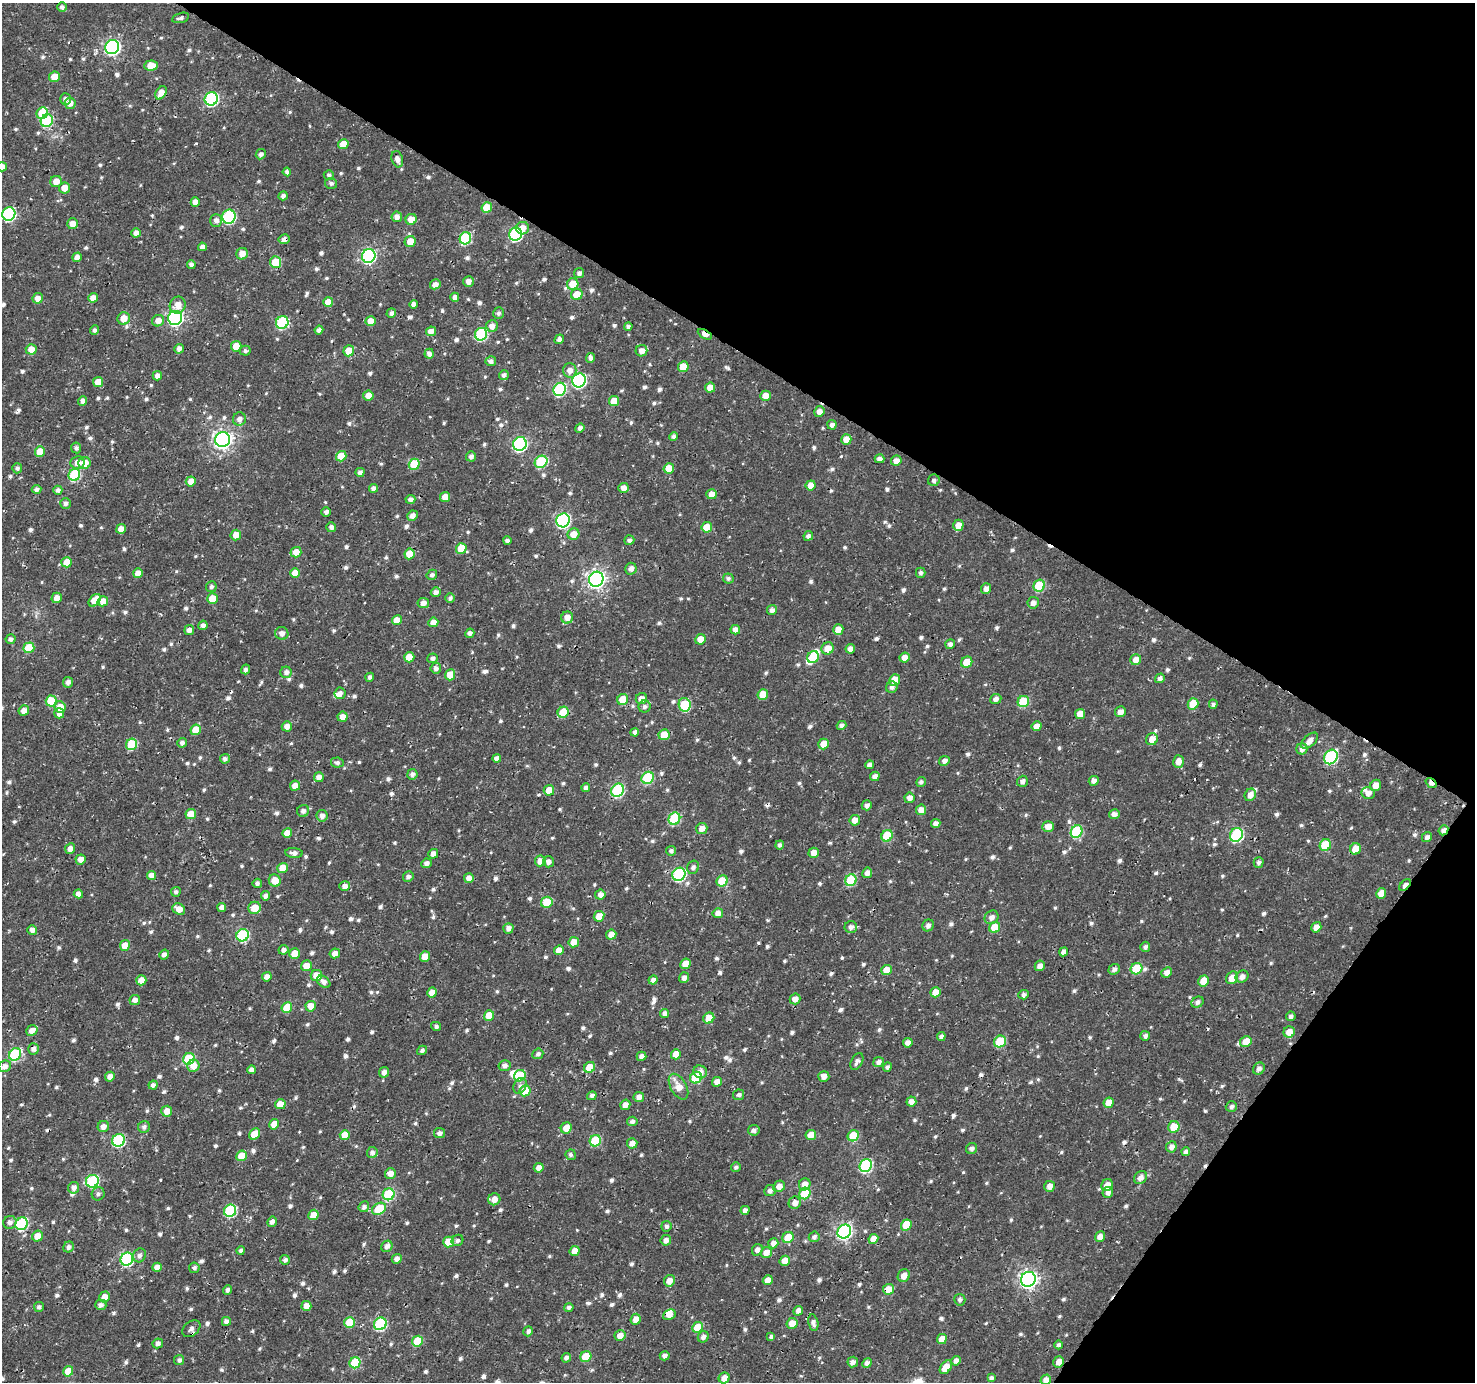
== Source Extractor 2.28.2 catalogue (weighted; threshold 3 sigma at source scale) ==
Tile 8 of 4 x 4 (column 4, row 2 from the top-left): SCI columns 4427-5899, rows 3017-4396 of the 5900 x 5964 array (HDU 1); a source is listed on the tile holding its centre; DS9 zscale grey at full resolution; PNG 1477 x 1384 px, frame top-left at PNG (2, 3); each listed source drawn as its Kron ellipse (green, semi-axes under 4 px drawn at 4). Shown black and unused: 32% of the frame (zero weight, under 3 of 4 exposures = <1% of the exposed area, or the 3 px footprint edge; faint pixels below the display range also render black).
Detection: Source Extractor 2.28.2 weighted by HDU 2 'WHT'; one run over the whole footprint, this tile lists its part. Background 0.00206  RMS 0.0025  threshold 0.0115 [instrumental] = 3 sigma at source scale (4.5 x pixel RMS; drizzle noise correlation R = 1.50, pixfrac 1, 0.0396/0.0396 arcsec/px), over >= 5 px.
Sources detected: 920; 3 inside a brighter object's white glare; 12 cosmic-ray / hot-pixel residue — neither listed nor drawn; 6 inside a brighter listed object's ellipse — not listed separately; of the other 899, all 500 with FLUX_AUTO >= 0.713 (the completeness limit of this list) listed and drawn (399 fainter detections not listed), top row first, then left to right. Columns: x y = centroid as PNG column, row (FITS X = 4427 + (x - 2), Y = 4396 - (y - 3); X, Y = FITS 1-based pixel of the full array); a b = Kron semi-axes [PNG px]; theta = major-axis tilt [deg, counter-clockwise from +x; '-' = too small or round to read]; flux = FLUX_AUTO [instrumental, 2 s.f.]
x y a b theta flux
62 7 5 5 - 0.75
181 18 9 5 15 0.85
112 47 7 7 - 66
151 65 7 5 4 3.3
54 77 5 5 - 3.3
161 93 7 5 57 2.3
66 99 5 5 - 1.2
211 99 7 6 - 38
70 103 6 5 - 2
42 113 6 5 - 8.4
47 121 6 6 - 14
343 144 5 5 - 3.8
261 154 5 5 - 0.95
397 159 8 5 -74 1.6
2 167 5 4 - 1.5
287 172 4 4 - 0.86
329 175 5 5 - 0.76
56 181 6 5 - 2.3
331 183 6 5 - 0.75
65 188 5 5 - 2.6
283 196 5 4 - 0.89
195 202 4 4 - 1.5
487 207 5 5 - 4.8
9 214 7 6 - 35
229 217 7 6 - 30
397 217 5 5 - 1.3
411 219 5 5 - 2.6
216 220 6 6 - 1.3
72 224 5 5 - 2.2
523 228 6 6 - 2.7
136 233 5 4 - 1.6
516 234 6 6 - 33
465 238 6 5 - 23
284 239 5 5 - 1.2
410 241 6 5 - 3.3
202 247 4 4 - 1.2
242 254 6 5 - 2.3
369 256 7 6 - 54
77 257 5 4 - 1.7
276 262 6 5 - 6.1
191 264 4 4 - 0.85
579 273 5 5 - 0.95
468 281 5 5 - 1.4
435 284 5 5 - 1.7
573 284 6 5 - 4.5
577 294 6 5 - 3.7
455 297 4 4 - 1.2
38 298 5 5 - 2.1
93 298 5 4 - 2.2
328 302 5 5 - 3.1
414 304 4 4 - 1.1
178 305 8 8 - 2.6
391 313 5 4 - 0.81
498 313 6 5 - 0.72
124 318 6 6 - 3.5
175 318 7 7 - 66
158 321 6 5 - 1.9
371 321 5 5 - 2.7
282 322 6 6 - 21
492 326 6 6 - 1.7
628 326 4 4 - 0.77
94 330 5 4 - 0.8
319 330 4 4 - 1
431 331 5 4 - 2
481 334 6 6 - 23
705 334 7 4 -30 3.6
559 339 5 4 - 1
236 346 5 5 - 4.7
31 349 5 5 - 2.5
179 349 5 4 - 1.2
245 351 5 5 - 0.72
349 351 5 5 - 4.2
642 351 6 5 - 1.7
429 354 5 4 - 1.1
590 358 5 4 - 0.99
491 361 5 5 - 0.97
683 367 5 5 - 4
570 370 7 7 - 1.7
504 375 5 5 - 0.97
157 376 5 5 - 1.4
579 380 7 6 - 43
98 382 5 5 - 3.2
710 388 5 5 - 2.3
560 389 7 6 - 25
368 396 5 5 - 2.5
765 396 5 5 - 2.5
83 401 4 4 - 1.2
614 401 5 5 - 3.4
819 411 5 5 - 1.6
239 419 7 6 - 1.3
832 425 5 4 - 1
580 428 5 4 - 0.93
674 437 4 4 - 0.89
846 439 5 5 - 2.5
223 440 7 7 - 120
520 444 7 6 - 46
76 448 5 5 - 0.74
40 452 5 5 - 4.5
341 456 5 5 - 4.8
471 456 5 5 - 0.99
880 459 5 4 - 1.1
896 461 5 5 - 1.6
541 462 6 5 - 17
78 463 7 6 - 2
85 463 6 6 - 3.4
414 464 5 5 - 9
17 468 5 5 - 0.74
669 468 5 5 - 4
360 472 4 4 - 1
74 475 6 5 - 18
934 480 6 6 - 0.83
191 481 5 5 - 1.9
811 485 5 5 - 3.1
373 488 4 4 - 1.1
623 488 5 5 - 1.7
37 489 5 4 - 0.98
58 490 4 4 - 1
712 494 5 5 - 2.1
445 497 5 5 - 3.1
410 499 5 4 - 0.94
65 503 5 5 - 0.88
326 512 5 4 - 0.84
412 516 5 5 - 1.4
563 520 7 6 - 47
958 525 5 5 - 2.4
331 527 5 5 - 0.96
707 527 5 5 - 5
121 529 5 4 - 2.2
573 534 6 5 - 2.8
236 535 5 5 - 2.3
808 536 5 4 - 0.94
629 540 5 4 - 0.77
507 541 4 4 - 0.8
461 548 5 5 - 5.1
296 552 5 5 - 2.6
409 554 5 5 - 4.5
67 562 5 5 - 3.9
631 569 6 5 - 1.3
138 573 5 4 - 2.5
295 573 5 5 - 3.2
921 573 5 5 - 0.78
432 575 5 5 - 0.89
728 578 5 5 - 0.77
596 579 7 7 - 110
1039 586 6 5 - 13
211 587 5 5 - 0.73
986 589 5 5 - 1.3
436 592 5 4 - 1.2
57 598 5 5 - 1.9
212 598 5 5 - 4.1
450 598 5 4 - 0.79
95 600 7 5 50 4.1
103 601 5 5 - 2.6
423 603 5 5 - 1.6
1033 603 6 5 - 1.5
772 610 5 4 - 1.1
567 617 6 6 - 2.2
397 620 5 4 - 2.8
433 622 5 5 - 2.2
203 625 5 4 - 1
838 629 5 5 - 2.6
189 630 5 4 - 1.3
735 630 5 4 - 1.6
282 633 6 6 - 1.4
470 633 4 4 - 1.1
11 639 5 5 - 0.89
700 639 5 5 - 3.1
950 644 5 4 - 0.83
29 648 5 5 - 9.9
828 648 6 6 - 3.1
850 649 5 4 - 1.5
409 657 5 5 - 3.3
813 657 6 5 - 7.9
433 658 5 5 - 0.93
905 658 5 5 - 1.9
1136 660 5 5 - 2
967 662 6 5 - 5
436 668 5 5 - 0.99
246 669 5 4 - 0.77
286 672 5 5 - 1.1
450 675 5 5 - 3.8
370 677 4 4 - 0.74
1160 678 5 4 - 0.98
895 680 6 5 - 3.7
68 682 5 5 - 1.1
892 687 6 5 - 1
340 693 6 5 - 1.2
763 694 5 5 - 4.6
623 699 6 5 - 4.9
641 699 6 5 - 1.8
996 699 6 5 - 1.2
51 701 5 5 - 8.6
1023 702 6 5 - 11
1193 704 6 5 - 5.2
1213 704 4 4 - 0.81
685 705 7 6 - 12
645 706 6 6 - 0.77
60 707 6 5 - 3
24 711 5 5 - 1.7
563 712 6 5 - 8.5
1120 712 5 5 - 1.6
59 713 5 5 - 1.3
1080 714 5 5 - 2.8
342 717 5 5 - 1.8
841 725 5 4 - 0.98
287 726 5 5 - 1.6
1037 726 5 4 - 2
196 730 5 5 - 4.4
635 732 4 4 - 0.93
664 735 5 5 - 5
1152 739 6 5 - 2.4
1310 741 10 5 45 1.8
182 743 5 5 - 0.94
132 744 6 5 - 12
824 744 5 5 - 3.2
1302 749 5 5 - 1.3
1331 757 8 6 56 34
497 758 4 4 - 1.4
225 759 5 5 - 0.92
944 761 5 4 - 1.1
1178 761 6 5 - 1.9
337 763 6 5 - 0.77
870 765 4 4 - 1.1
412 774 5 5 - 0.95
875 776 5 4 - 1.3
319 777 5 5 - 1.6
648 778 6 5 - 17
1022 781 5 5 - 1.1
1094 781 5 5 - 1.2
921 782 5 4 - 0.79
1431 783 6 4 -36 1.7
1376 785 6 5 - 2.2
295 786 5 5 - 2.1
586 788 4 4 - 0.9
549 790 5 5 - 3.2
618 790 7 6 - 29
1368 793 6 6 - 1.4
1250 795 6 5 - 1.8
909 798 5 5 - 1.7
867 805 5 4 - 1
921 810 5 5 - 2.2
303 811 6 6 - 1
191 814 5 5 - 3.7
1114 814 5 5 - 1.4
322 816 6 5 - 1.4
674 819 6 5 - 18
855 820 5 5 - 2
936 824 5 4 - 1.3
1048 827 6 5 - 2.7
702 828 5 5 - 2
1443 830 5 4 - 1.3
1077 832 6 5 - 18
287 833 5 4 - 3
1236 835 7 6 - 30
887 836 6 5 - 11
1427 837 5 4 - 1
780 845 4 4 - 0.76
1325 845 6 5 - 9.3
70 849 5 5 - 1.6
1355 849 6 5 - 3.7
671 851 5 5 - 0.8
294 853 9 5 -4 1.3
814 853 5 5 - 2
433 854 5 4 - 1.6
81 859 5 5 - 1.9
540 861 5 5 - 2.5
548 862 5 5 - 1.2
1259 862 5 5 - 0.81
426 863 5 4 - 1.1
693 867 7 6 - 0.98
283 868 5 5 - 3.5
867 873 5 4 - 1.5
679 874 7 6 - 33
151 875 5 4 - 2.1
408 877 5 5 - 1
469 878 5 5 - 2
275 880 6 6 - 3.3
851 880 6 5 - 13
722 881 6 5 - 8.1
257 883 4 4 - 0.85
1405 885 7 4 46 2.7
345 886 5 5 - 1.3
176 892 5 4 - 0.72
1381 893 5 5 - 2.8
78 894 4 4 - 1.6
600 895 5 5 - 1.5
265 896 4 4 - 0.9
547 902 6 5 - 6.1
222 907 4 4 - 1.2
254 908 6 6 - 4
179 909 7 5 -31 2.4
718 913 5 5 - 1.3
599 916 5 5 - 2.9
991 917 7 6 - 1.5
928 925 6 5 - 1
851 927 6 6 - 1.1
995 927 6 5 - 5.3
1316 927 5 5 - 1.7
508 928 5 5 - 1.3
32 930 5 5 - 1.3
243 935 6 6 - 26
611 935 5 5 - 1.8
574 942 5 5 - 2.9
125 946 5 5 - 3.4
1145 947 5 5 - 0.79
283 950 5 4 - 1
559 950 5 4 - 2.4
1064 952 4 4 - 1.4
294 953 5 5 - 3.5
335 953 5 5 - 1.6
164 955 5 4 - 1.1
425 956 5 5 - 3
686 964 5 5 - 4
306 966 5 5 - 3.2
1040 966 5 5 - 1.4
1114 969 6 5 - 1
1136 969 6 5 - 9.9
886 970 5 5 - 3.4
1167 972 5 5 - 1.5
316 975 6 5 - 3.4
1242 976 7 5 40 1.5
267 977 5 4 - 1.4
684 978 5 5 - 1.2
1232 978 6 5 - 3.6
141 980 5 5 - 2.2
653 980 4 4 - 0.99
1204 981 6 5 - 4.8
324 982 7 5 -38 1.2
432 992 5 5 - 2.4
935 992 5 5 - 2.7
1023 995 5 5 - 0.87
795 999 5 5 - 1.8
135 1000 5 5 - 1.3
1197 1002 6 5 - 0.87
311 1006 5 5 - 3
287 1007 6 5 - 5.6
665 1013 4 4 - 1
489 1015 5 5 - 4.2
1291 1016 5 4 - 0.73
709 1018 6 5 - 3.8
436 1026 5 4 - 0.74
32 1031 6 5 - 1.9
1289 1032 6 5 - 2.6
941 1036 4 4 - 0.94
1145 1036 5 5 - 0.9
1000 1041 6 5 - 11
1246 1041 6 5 - 3.4
908 1043 5 4 - 1.5
33 1049 6 5 - 1.1
422 1050 5 4 - 0.85
15 1054 6 5 - 22
538 1054 6 5 - 0.79
676 1054 5 5 - 3.8
641 1056 5 4 - 1.3
189 1059 6 5 - 16
857 1061 9 5 61 0.97
878 1062 5 5 - 1.1
5 1066 6 5 - 1.4
193 1066 6 6 - 2.8
505 1066 6 5 - 1
590 1067 6 5 - 5
887 1067 4 4 - 0.71
1259 1069 6 5 - 1.1
252 1070 4 4 - 1.3
384 1072 5 5 - 1.2
700 1072 7 6 - 1.6
520 1076 6 5 - 10
824 1076 5 5 - 1.8
110 1077 5 4 - 1.6
696 1078 6 5 - 12
717 1082 5 4 - 2.1
153 1085 4 4 - 0.85
520 1086 8 6 61 0.96
678 1087 14 8 -60 3.5
525 1091 5 5 - 6.4
739 1095 6 5 - 0.73
592 1096 5 4 - 0.93
639 1097 5 5 - 1.5
911 1102 5 5 - 1.6
1109 1103 5 5 - 2.9
280 1104 5 5 - 3
625 1105 5 5 - 1.7
1231 1107 6 5 - 0.91
167 1111 5 5 - 2.3
632 1121 5 4 - 0.85
274 1124 5 4 - 3.5
103 1127 6 5 - 1.5
144 1127 6 5 - 0.84
1174 1127 6 5 - 4.9
566 1128 6 5 - 2.9
754 1130 5 5 - 0.98
439 1133 5 5 - 1.1
255 1134 6 5 - 4.2
345 1135 5 5 - 3.5
811 1135 5 5 - 3
853 1136 6 5 - 7.7
118 1140 6 6 - 29
595 1141 6 5 - 14
632 1143 5 5 - 1.5
1171 1147 6 5 - 1.4
972 1148 6 5 - 1.1
372 1152 5 5 - 0.93
1186 1152 4 4 - 1.1
571 1155 5 5 - 0.71
241 1156 5 5 - 4.1
866 1166 7 6 - 30
736 1167 5 4 - 0.71
539 1168 5 4 - 1.5
390 1173 5 5 - 2.1
1141 1178 7 6 - 1.4
92 1181 6 6 - 26
805 1184 6 5 - 2.1
1107 1185 6 5 - 2
779 1186 6 5 - 1.8
1050 1186 6 5 - 1.6
74 1188 6 5 - 1.3
770 1191 6 5 - 1.2
1108 1192 6 5 - 1.1
805 1193 6 5 - 10
98 1194 7 6 - 0.79
389 1194 6 5 - 17
494 1199 6 6 - 2.1
795 1203 6 6 - 1.7
364 1207 5 5 - 0.88
379 1209 7 5 34 10
745 1210 4 4 - 1.2
230 1211 6 6 - 26
313 1215 5 5 - 3.1
10 1222 7 6 - 1.2
272 1222 5 4 - 1.2
22 1224 6 6 - 27
906 1225 6 5 - 5.8
666 1226 5 5 - 0.77
844 1232 7 6 - 61
37 1236 6 5 - 3.1
788 1237 6 5 - 5.2
814 1237 5 5 - 0.8
1100 1237 5 5 - 2
873 1239 5 4 - 2.2
457 1240 6 5 - 0.76
666 1240 5 5 - 1.2
448 1242 5 5 - 5.2
773 1243 5 5 - 1.4
387 1246 6 5 - 1.2
69 1247 6 5 - 0.94
757 1250 6 5 - 1
241 1251 4 4 - 0.83
575 1251 5 4 - 2.6
766 1253 6 5 - 2.1
140 1255 7 6 - 1
127 1259 6 6 - 31
397 1259 5 4 - 1.3
285 1260 5 4 - 0.78
785 1261 5 5 - 2.5
157 1267 5 4 - 2
194 1268 5 5 - 0.8
904 1276 6 6 - 2
1028 1279 8 7 - 100
768 1280 5 5 - 2.3
669 1281 6 5 - 2.1
889 1289 6 5 - 3.9
228 1290 5 4 - 0.87
105 1297 5 5 - 2.2
960 1300 6 5 - 0.93
101 1305 6 5 - 1.1
306 1306 5 5 - 2.5
39 1307 5 5 - 0.76
569 1307 5 4 - 0.83
798 1311 5 4 - 1.4
669 1315 6 5 - 1.9
636 1319 6 5 - 2.2
226 1321 4 4 - 1.1
350 1322 5 5 - 7.9
792 1323 5 5 - 2.6
813 1323 8 5 -78 1.1
380 1324 6 6 - 27
698 1327 5 5 - 5.6
191 1329 10 7 42 1.1
528 1331 5 4 - 0.81
620 1336 5 5 - 2.1
703 1337 6 5 - 1.2
771 1337 4 4 - 0.72
942 1339 5 4 - 2.8
417 1341 5 5 - 8.7
158 1343 5 5 - 1
1058 1345 4 4 - 0.8
665 1356 5 4 - 1
586 1357 5 5 - 7.2
566 1358 5 4 - 0.96
179 1360 5 5 - 0.75
956 1361 5 4 - 1.2
853 1362 5 5 - 1.2
1059 1362 6 5 - 2.2
355 1363 5 5 - 12
867 1363 5 4 - 1.1
946 1367 7 5 54 3.9
68 1371 5 5 - 3.3
724 1378 5 5 - 2.2
991 1378 4 4 - 0.77
1046 1380 5 5 - 1.6
Overlapping masked pixels (flux is a lower limit): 11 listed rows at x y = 284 239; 705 334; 409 554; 996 699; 1431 783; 1443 830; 1405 885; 33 1049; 889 1289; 191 1329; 1059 1362
Isophote crosses this tile's border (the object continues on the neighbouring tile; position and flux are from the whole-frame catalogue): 2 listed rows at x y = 2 167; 1046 1380